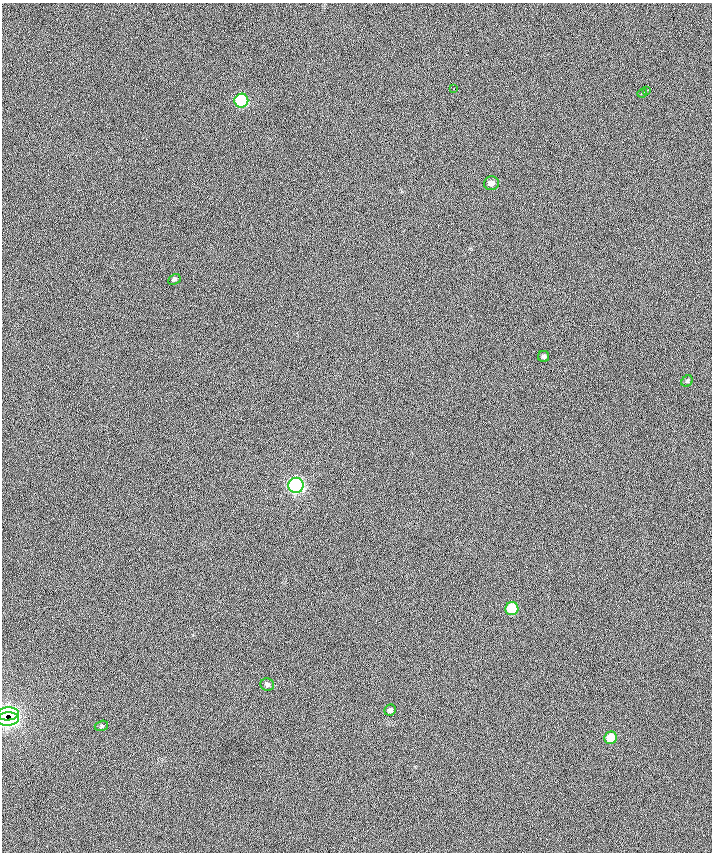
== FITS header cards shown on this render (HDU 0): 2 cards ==
NAXIS1  =                  710 /
NAXIS2  =                  850 /

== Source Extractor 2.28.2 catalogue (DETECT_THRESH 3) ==
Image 710 x 850 px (HDU 0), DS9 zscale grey, 1 PNG px = 1 image px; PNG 714 x 854 px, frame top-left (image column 1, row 850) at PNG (2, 3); each listed source drawn as its Kron ellipse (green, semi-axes under 4 px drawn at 4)
Background -0.23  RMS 28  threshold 83.4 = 3 sigma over >= 5 px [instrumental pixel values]
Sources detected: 16; all 16 listed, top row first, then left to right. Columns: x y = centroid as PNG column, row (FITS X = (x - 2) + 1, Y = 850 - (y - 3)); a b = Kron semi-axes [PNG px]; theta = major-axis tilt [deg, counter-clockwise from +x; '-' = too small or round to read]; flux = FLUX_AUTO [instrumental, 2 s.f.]
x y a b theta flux
454 89 3 2 - 3000
647 90 4 2 - 2500
642 93 5 2 - 1700
241 101 7 7 - 140000
491 183 7 7 - 10000
174 279 6 5 - 3200
544 356 5 5 - 4100
687 381 6 5 - 3100
296 485 7 7 - 450000
512 609 6 6 - 71000
267 685 7 6 - 4500
390 710 6 5 - 6100
8 714 11 6 2 590
8 719 11 6 2 170000
101 726 7 5 16 3200
611 738 6 6 - 32000